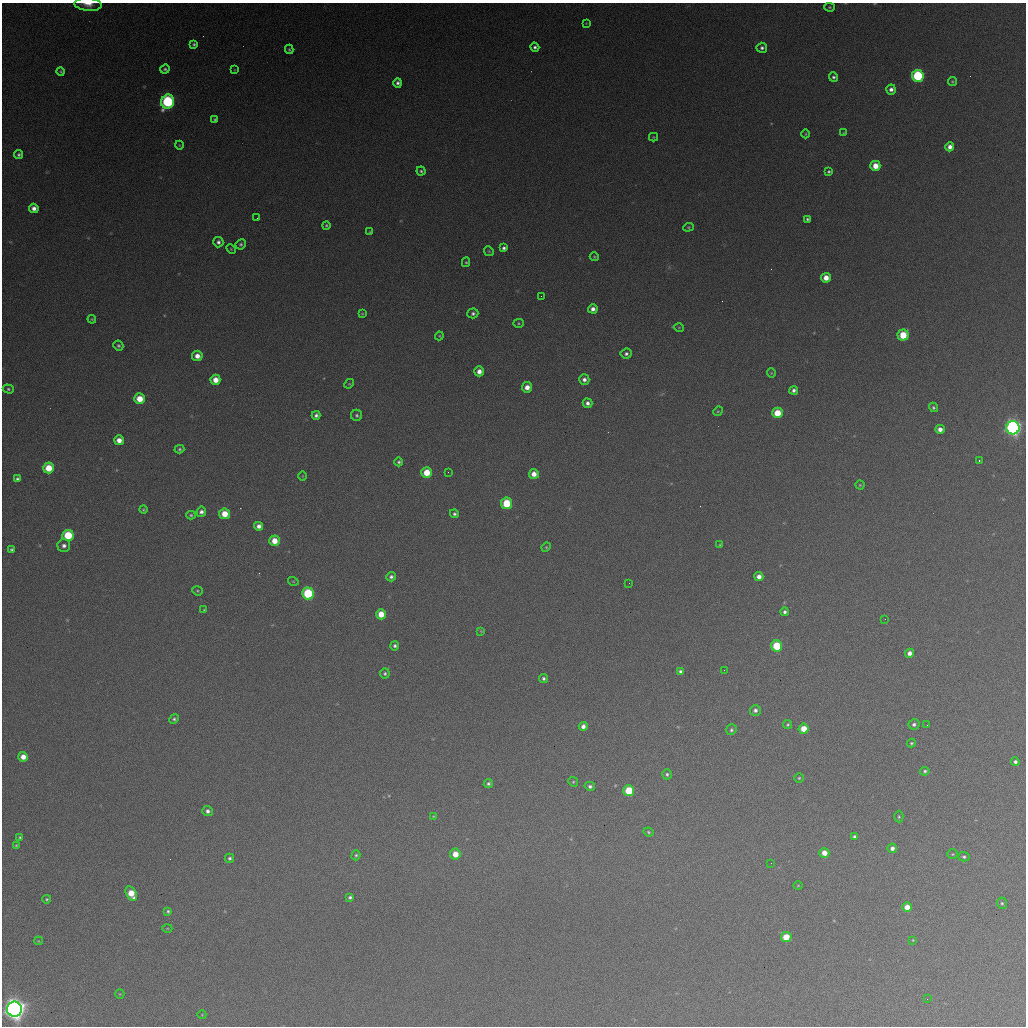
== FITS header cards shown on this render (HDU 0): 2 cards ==
NAXIS1  =                 1024 / length of data axis 1
NAXIS2  =                 1024 / length of data axis 2

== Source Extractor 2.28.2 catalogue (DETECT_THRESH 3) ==
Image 1024 x 1024 px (HDU 0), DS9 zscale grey, 1 PNG px = 1 image px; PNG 1028 x 1028 px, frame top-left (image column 1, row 1024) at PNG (2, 3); each listed source drawn as its Kron ellipse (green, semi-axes under 4 px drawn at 4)
Background 366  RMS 16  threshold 47.6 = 3 sigma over >= 5 px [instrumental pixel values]
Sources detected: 159; all 159 listed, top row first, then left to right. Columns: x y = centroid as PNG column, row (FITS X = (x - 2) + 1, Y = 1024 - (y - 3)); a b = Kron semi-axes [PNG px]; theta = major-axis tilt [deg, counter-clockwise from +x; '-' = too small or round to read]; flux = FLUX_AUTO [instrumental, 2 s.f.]
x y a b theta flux
88 4 13 6 -5 9.1e+03
830 7 5 4 - 1.5e+03
586 23 4 3 - 7.7e+02
194 44 4 4 - 2.1e+03
535 47 4 4 - 2.8e+03
762 48 5 5 - 3.0e+03
289 49 4 3 - 1.4e+03
165 69 5 4 - 2.0e+03
234 70 3 2 - 6.6e+02
61 71 4 4 - 1.3e+03
918 76 6 6 - 9.8e+04
833 77 5 4 - 2.2e+03
952 81 4 4 - 1.2e+03
398 83 5 4 - 3.3e+03
891 89 5 4 - 4.6e+03
168 102 7 6 - 1.5e+05
215 119 4 4 - 1.6e+03
843 133 3 3 - 8.7e+02
806 134 4 3 - 9.2e+02
653 137 4 4 - 1.1e+03
179 145 4 3 - 8.7e+02
950 147 4 4 - 6.2e+03
19 155 4 4 - 2.3e+03
875 166 5 5 - 1.6e+04
421 171 4 4 - 1.9e+03
829 172 3 3 - 1.8e+03
34 208 5 4 - 5.8e+03
257 218 2 2 - 4.9e+02
807 219 4 3 - 2.0e+03
326 225 4 4 - 1.5e+03
688 227 5 4 - 1.3e+03
370 232 4 2 - 1.0e+03
218 242 5 5 - 3.3e+03
241 244 5 5 - 2.2e+03
504 248 4 4 - 2.9e+03
231 249 5 3 - 1.1e+03
489 251 5 4 - 1.2e+03
594 257 5 4 - 1.4e+03
466 262 4 4 - 1.5e+03
826 278 5 5 - 1.1e+04
541 296 2 2 - 7.5e+02
593 309 5 4 - 5.2e+03
473 313 5 5 - 2.7e+03
362 314 4 3 - 1.1e+03
92 319 4 3 - 1.0e+03
519 323 5 4 - 1.3e+03
679 327 5 3 - 8.8e+02
903 335 6 5 - 3.2e+04
439 336 4 4 - 1.1e+03
118 346 5 4 - 2.0e+03
626 354 5 5 - 2.9e+03
197 356 5 5 - 8.4e+03
479 371 5 5 - 7.4e+03
771 373 5 4 - 1.1e+03
584 379 5 5 - 4.5e+03
215 380 5 5 - 1.2e+04
349 384 5 4 - 1.1e+03
527 387 5 5 - 8.8e+03
8 389 5 4 - 1.9e+03
794 390 4 4 - 3.4e+03
140 399 5 5 - 1.9e+04
587 403 5 4 - 4.0e+03
933 407 5 4 - 1.8e+03
718 411 5 4 - 1.1e+03
777 413 5 5 - 2.4e+04
316 415 4 4 - 3.1e+03
357 415 5 5 - 2.1e+03
1013 428 7 6 - 4.2e+05
940 429 5 4 - 6.3e+03
119 440 5 5 - 9.2e+03
179 449 5 4 - 1.8e+03
979 460 2 2 - 7.6e+02
399 462 4 4 - 2.1e+03
49 468 5 5 - 2.5e+04
448 472 3 2 - 7.9e+02
427 473 5 5 - 2.3e+04
534 474 5 5 - 9.9e+03
303 476 5 3 - 7.7e+02
17 479 4 4 - 2.3e+03
860 485 4 4 - 1.3e+03
507 503 6 5 - 4.4e+04
143 510 4 4 - 1.2e+03
201 512 5 4 - 3.9e+03
225 514 5 5 - 1.9e+04
454 514 4 4 - 2.4e+03
191 515 4 4 - 1.5e+03
259 526 4 4 - 5.7e+03
68 535 5 5 - 4.9e+04
274 541 5 5 - 1.6e+04
720 545 4 3 - 1.3e+03
64 546 6 6 - 4.4e+03
546 547 5 4 - 1.3e+03
11 550 4 3 - 2.0e+03
391 577 5 4 - 3.1e+03
759 577 4 4 - 6.4e+03
293 581 5 3 - 8.8e+02
629 583 2 2 - 4.2e+02
197 591 5 4 - 1.5e+03
308 593 6 6 - 8.2e+04
204 610 4 4 - 1.2e+03
785 612 4 4 - 2.7e+03
381 614 5 5 - 1.7e+04
885 619 2 2 - 2.3e+03
481 631 3 3 - 9.8e+02
395 646 5 4 - 2.6e+03
777 646 5 5 - 4.9e+04
910 653 4 4 - 6.8e+03
724 670 2 2 - 9.9e+02
680 671 4 4 - 2.5e+03
385 673 5 5 - 1.9e+03
543 678 4 4 - 2.1e+03
755 710 5 5 - 3.7e+03
174 719 5 4 - 1.9e+03
914 724 5 5 - 2.8e+03
788 725 4 4 - 1.6e+03
927 725 2 2 - 5.1e+02
583 726 4 4 - 5.1e+03
804 729 5 5 - 1.6e+04
731 730 5 5 - 2.0e+03
911 743 4 4 - 1.4e+03
23 757 5 5 - 9.5e+03
1015 762 4 4 - 3.0e+03
925 771 4 4 - 2.0e+03
667 774 5 5 - 2.1e+03
799 778 5 4 - 1.5e+03
573 782 5 4 - 1.4e+03
488 783 4 4 - 2.3e+03
590 786 5 4 - 2.9e+03
629 791 5 5 - 4.1e+04
208 811 5 5 - 3.6e+03
433 816 4 3 - 9.3e+02
899 817 6 4 90 1.6e+03
648 832 5 3 - 1.5e+03
20 837 4 4 - 1.7e+03
854 837 4 4 - 2.4e+03
16 845 3 3 - 1.1e+03
892 848 5 4 - 4.5e+03
824 853 5 5 - 1.1e+04
455 854 5 5 - 1.4e+04
953 854 5 4 - 1.3e+03
356 855 5 4 - 1.8e+03
964 857 5 5 - 2.1e+03
230 858 4 4 - 2.3e+03
771 863 2 2 - 5.1e+02
798 886 5 3 - 9.2e+02
131 893 8 5 -61 2.3e+04
350 897 4 4 - 2.3e+03
47 899 4 4 - 1.4e+03
1002 903 5 5 - 2.0e+03
907 907 5 5 - 1.3e+04
168 911 4 4 - 1.7e+03
167 928 5 3 - 1.0e+03
786 937 5 5 - 2.3e+04
913 940 4 4 - 9.4e+02
38 941 4 4 - 9.7e+02
120 994 5 4 - 1.0e+03
927 999 2 2 - 6.0e+02
14 1009 7 7 - 1.0e+06
202 1015 4 3 - 7.5e+02
At the frame edge (FLAGS 8, measured only in part): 1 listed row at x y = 88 4